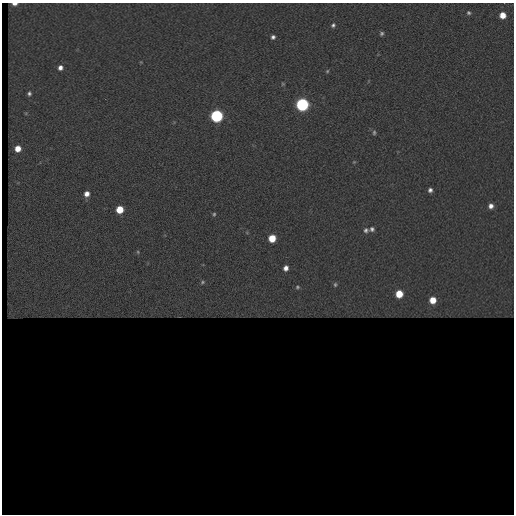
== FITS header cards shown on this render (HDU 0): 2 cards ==
NAXIS1  =                  512 / length of data axis 1
NAXIS2  =                  512 / length of data axis 2

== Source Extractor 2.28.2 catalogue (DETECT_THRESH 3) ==
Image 512 x 512 px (HDU 0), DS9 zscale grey, 1 PNG px = 1 image px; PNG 516 x 516 px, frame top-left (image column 1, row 512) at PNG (2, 3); no overlay
Background 254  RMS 51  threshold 153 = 3 sigma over >= 5 px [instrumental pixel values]
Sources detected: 34; all 34 listed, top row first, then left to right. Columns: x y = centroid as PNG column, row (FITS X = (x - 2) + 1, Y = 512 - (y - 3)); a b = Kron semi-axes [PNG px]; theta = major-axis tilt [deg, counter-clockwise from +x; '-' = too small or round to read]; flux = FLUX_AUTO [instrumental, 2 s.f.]
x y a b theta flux
15 4 5 3 - 17000
469 13 5 4 - 6700
503 15 5 5 - 48000
333 25 6 5 - 9200
382 33 5 5 - 7700
273 37 5 5 - 11000
141 62 3 3 - 2800
60 68 5 4 - 18000
327 71 5 4 - 5100
368 81 5 3 - 2500
283 84 5 4 - 4500
29 93 4 4 - 7700
302 104 6 6 - 890000
216 116 6 6 - 760000
374 132 6 5 - 6900
18 149 5 5 - 46000
354 162 5 4 - 4100
430 190 5 5 - 13000
87 194 5 5 - 27000
491 206 6 6 - 21000
120 210 6 5 - 94000
214 214 6 4 65 6300
372 229 6 5 - 10000
366 230 6 6 - 9000
247 233 5 3 - 3400
272 238 6 5 - 92000
138 252 4 3 - 3000
286 268 5 4 - 20000
202 282 4 3 - 4700
335 284 5 4 - 5700
297 287 6 5 - 5800
399 294 6 6 - 89000
433 300 7 7 - 68000
179 316 4 2 - 2300
At the frame edge (FLAGS 8, measured only in part): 1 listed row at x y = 15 4